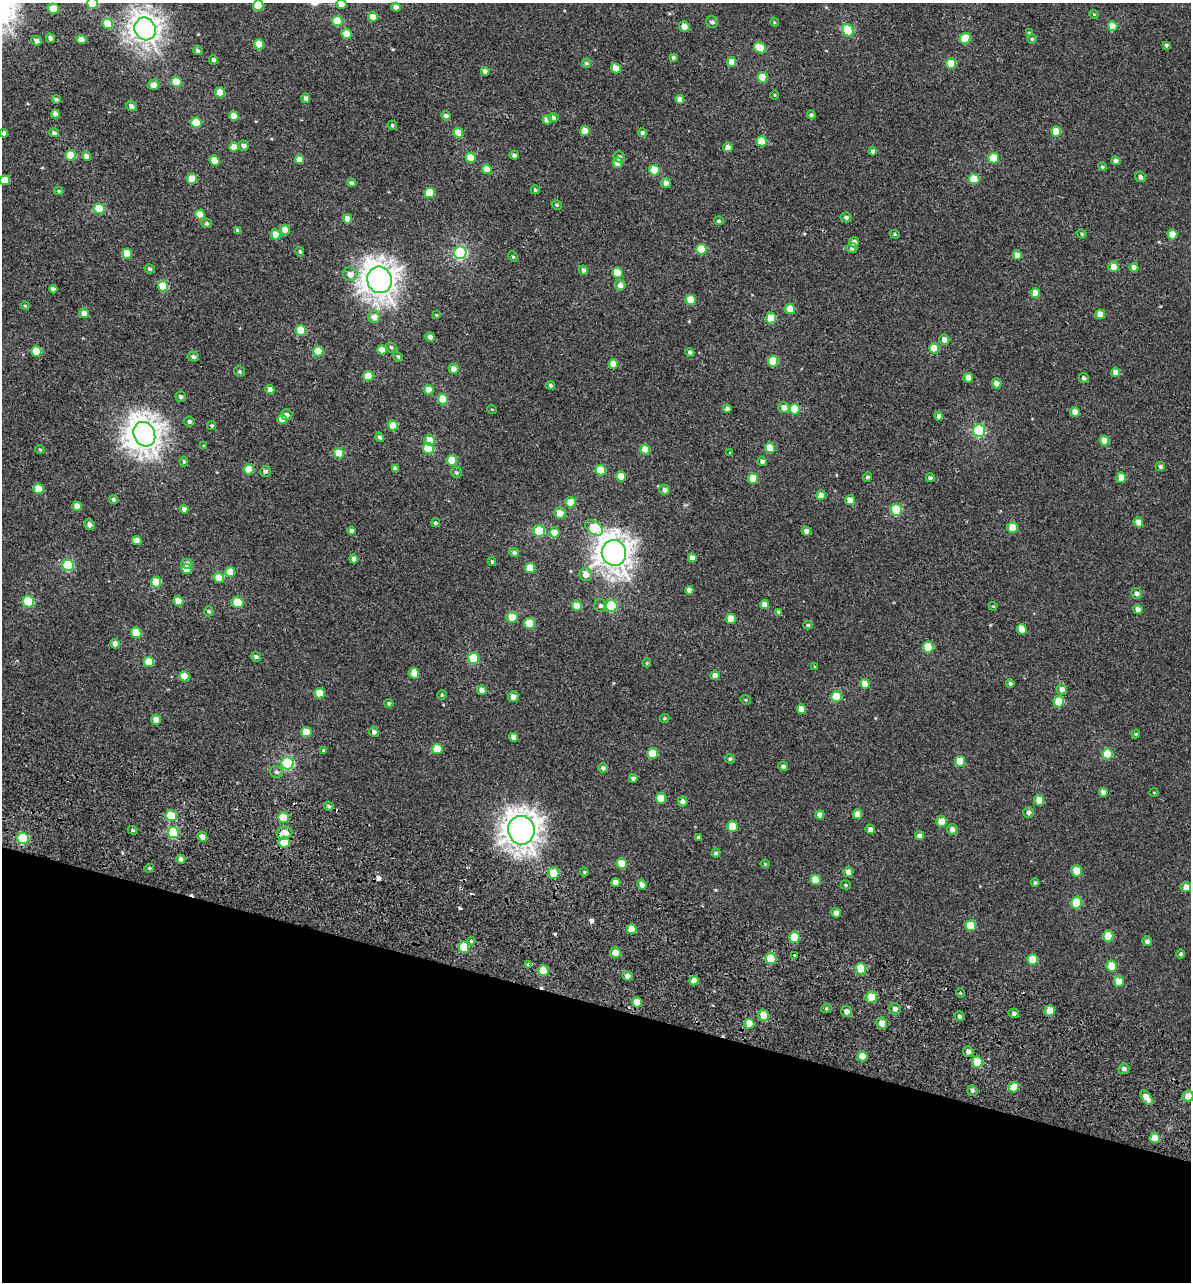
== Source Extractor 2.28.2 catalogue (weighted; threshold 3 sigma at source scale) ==
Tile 15 of 4 x 4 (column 3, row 4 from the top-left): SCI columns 2780-3968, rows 161-1440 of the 5614 x 5431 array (HDU 1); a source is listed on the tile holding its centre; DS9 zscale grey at full resolution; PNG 1193 x 1284 px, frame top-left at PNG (2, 3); each listed source drawn as its Kron ellipse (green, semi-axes under 4 px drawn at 4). Shown black and unused: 22% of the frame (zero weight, under 2 of 3 exposures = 11% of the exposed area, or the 3 px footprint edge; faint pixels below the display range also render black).
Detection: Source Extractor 2.28.2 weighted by HDU 2 'WHT'; one run over the whole footprint, this tile lists its part. Background -4.53e-05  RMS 0.0051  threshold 0.0228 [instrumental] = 3 sigma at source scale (4.5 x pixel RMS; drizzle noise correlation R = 1.50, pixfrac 1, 0.0396/0.0396 arcsec/px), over >= 5 px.
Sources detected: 368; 1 inside a brighter object's white glare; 10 cosmic-ray / hot-pixel residue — neither listed nor drawn; the other 357 listed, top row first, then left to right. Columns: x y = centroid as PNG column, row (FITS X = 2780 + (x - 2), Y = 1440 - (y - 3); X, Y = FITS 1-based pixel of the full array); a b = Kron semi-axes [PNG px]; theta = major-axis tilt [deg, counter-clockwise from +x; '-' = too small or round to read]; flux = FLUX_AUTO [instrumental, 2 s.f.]
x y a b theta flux
92 3 5 5 - 21
341 4 5 4 - 5
258 6 5 5 - 13
396 7 4 4 - 2.8
53 9 5 5 - 11
1094 14 4 4 - 0.48
373 17 5 4 - 5.3
337 21 5 5 - 12
712 22 6 5 - 1.5
774 22 4 3 - 0.43
107 24 5 5 - 14
684 26 5 5 - 3.6
1113 26 5 4 - 7.4
145 29 11 10 - 380
848 30 6 5 - 27
1029 33 4 4 - 0.57
347 34 5 5 - 7.7
50 38 5 4 - 1.8
965 38 6 5 - 15
1032 39 5 4 - 0.9
81 40 5 4 - 5.1
36 41 5 4 - 2.8
259 44 5 5 - 9.8
1166 45 4 3 - 0.88
760 48 6 5 - 15
198 50 5 4 - 1.5
673 57 4 4 - 0.97
214 60 4 4 - 1.2
732 62 5 4 - 5.2
586 63 5 4 - 1.1
951 63 5 5 - 11
616 68 5 4 - 5.4
485 71 4 4 - 2
762 77 5 5 - 12
176 82 5 5 - 14
154 85 5 5 - 3.6
220 92 5 5 - 9.9
774 95 5 3 - 0.42
306 98 5 4 - 2
56 99 4 3 - 1.1
680 99 4 4 - 3.4
131 106 6 4 -31 2
55 114 4 4 - 2.9
811 115 4 4 - 1.4
234 116 5 4 - 5.7
446 116 5 4 - 1.6
553 118 5 4 - 1.3
547 120 4 4 - 4.1
196 123 5 5 - 15
392 125 5 4 - 0.78
585 131 5 5 - 7.4
1056 132 5 5 - 12
4 133 4 4 - 1.6
54 133 5 4 - 1.4
458 133 5 5 - 10
642 133 4 4 - 1.6
762 141 5 5 - 12
243 146 5 5 - 2
234 147 5 4 - 5.8
728 147 5 4 - 3.5
873 151 4 4 - 1.8
71 155 5 5 - 12
514 155 4 4 - 1.4
87 156 5 4 - 3.1
619 157 6 5 - 1.2
471 158 5 5 - 11
994 158 5 5 - 13
300 159 4 4 - 5.4
215 161 5 5 - 7.6
1116 161 4 4 - 2.5
617 162 5 5 - 7
1102 167 4 4 - 0.94
487 169 5 4 - 7.5
654 170 5 5 - 14
1141 177 5 5 - 2.2
192 179 5 5 - 12
974 179 5 5 - 13
5 180 5 4 - 8.2
352 183 4 4 - 1.8
666 183 5 5 - 2.6
535 190 4 4 - 0.81
59 191 5 4 - 0.73
430 193 5 5 - 15
557 205 5 4 - 0.77
99 209 5 5 - 19
200 214 5 4 - 8.1
846 217 5 5 - 1.4
348 219 5 4 - 4.8
719 221 5 4 - 0.78
207 223 5 4 - 0.76
285 230 5 5 - 5.2
238 231 4 4 - 1.5
276 234 5 5 - 6.5
895 234 5 4 - 0.65
1082 234 5 4 - 0.8
1172 234 5 5 - 8
854 242 5 5 - 2.6
852 248 5 5 - 1.3
702 249 5 5 - 18
300 252 5 4 - 0.72
127 253 5 5 - 10
460 253 6 6 - 72
1017 255 5 4 - 3.6
513 256 5 4 - 0.67
1113 267 5 5 - 5.4
1134 267 4 4 - 3.5
150 269 5 4 - 1.1
583 270 5 4 - 1.6
617 273 5 5 - 11
350 274 7 7 - 3.5
379 280 13 12 - 530
620 285 5 5 - 2.7
163 286 5 5 - 15
53 289 4 4 - 1.9
1035 293 5 4 - 6.1
691 300 5 5 - 8.4
25 306 4 3 - 0.52
790 309 5 5 - 8.4
84 313 5 5 - 3.3
1100 314 5 4 - 5.5
436 315 4 4 - 0.43
374 317 6 6 - 4.1
771 318 5 5 - 13
301 330 5 5 - 15
430 337 5 4 - 2.4
944 339 5 5 - 3
391 347 5 5 - 0.97
934 348 5 5 - 12
382 350 4 4 - 5.7
36 351 5 5 - 12
318 351 5 5 - 12
690 352 4 4 - 1.3
193 357 6 5 - 1.3
398 357 5 4 - 0.73
773 361 5 5 - 12
613 364 5 4 - 5.4
454 369 5 5 - 3.5
240 371 5 5 - 0.91
1116 372 4 4 - 3.8
368 376 5 5 - 14
968 378 5 4 - 4.9
1084 378 5 4 - 1.3
997 383 5 4 - 3.1
551 385 4 4 - 1.1
270 389 4 4 - 3
429 390 5 5 - 6.1
181 397 5 5 - 1.3
443 399 5 5 - 12
784 408 5 5 - 3.1
492 409 5 3 - 0.36
727 409 4 4 - 1.7
795 409 5 5 - 17
1075 412 5 4 - 4.2
287 415 6 5 - 1.7
939 416 4 4 - 1.9
282 419 5 4 - 4.6
189 421 5 5 - 1.2
393 425 5 5 - 5.6
212 426 4 4 - 0.75
979 431 6 6 - 50
144 434 13 10 -63 490
380 437 5 4 - 1.1
430 440 5 5 - 6.2
1104 441 5 4 - 6
204 446 4 2 - 0.4
770 448 5 5 - 10
428 449 5 5 - 15
645 449 5 5 - 7.6
40 450 5 4 - 0.78
339 453 5 5 - 14
730 453 3 3 - 0.41
452 460 5 5 - 11
184 461 5 4 - 0.76
762 461 5 4 - 1.6
1160 466 5 4 - 1.2
249 469 5 5 - 12
395 469 4 4 - 2.3
601 470 5 5 - 14
265 471 5 5 - 1.6
456 473 6 5 - 0.95
621 476 5 5 - 5.8
867 477 5 4 - 0.89
930 478 4 4 - 1.1
1121 478 5 5 - 6.6
753 479 5 5 - 13
39 489 5 5 - 11
665 490 5 5 - 2.1
821 495 5 5 - 4.1
113 499 4 4 - 1.2
850 500 5 5 - 5
571 502 5 5 - 8.4
77 506 5 4 - 4.3
184 509 4 4 - 2.2
896 510 6 5 - 31
560 513 6 5 - 5.8
1138 522 5 4 - 4.1
436 523 4 4 - 0.91
89 525 5 5 - 1.8
594 528 10 6 -35 16
1013 528 5 5 - 10
351 531 4 4 - 1.5
539 531 5 5 - 28
806 531 4 4 - 2.4
555 533 5 5 - 7.4
137 541 5 4 - 5.6
514 553 5 4 - 1.1
614 553 13 12 - 520
692 558 4 4 - 3.1
354 559 4 4 - 2.3
492 562 4 3 - 0.68
187 564 6 5 - 2.2
68 565 6 5 - 41
530 568 5 5 - 12
187 569 5 5 - 8.4
230 572 5 5 - 8.5
586 574 6 6 - 4.3
219 578 5 5 - 6.3
156 582 5 5 - 14
689 590 4 4 - 2.3
1136 593 5 5 - 1.9
178 601 5 5 - 4.1
28 602 6 5 - 20
237 602 6 5 - 13
764 604 4 4 - 4
577 606 5 5 - 7.3
600 606 6 6 - 1.5
611 606 6 6 - 30
993 606 4 3 - 0.42
1138 610 4 4 - 3.7
209 611 5 5 - 0.85
779 612 4 3 - 1.4
512 617 5 5 - 8.2
731 619 5 5 - 7.6
529 623 5 5 - 14
808 625 5 4 - 0.71
1022 629 5 4 - 7
136 633 5 5 - 15
115 644 5 4 - 2.6
928 647 5 5 - 14
256 657 5 4 - 1.3
473 658 5 5 - 25
149 662 5 5 - 12
647 663 4 4 - 0.56
815 667 3 3 - 0.41
414 673 5 5 - 5.7
715 675 4 4 - 3.7
184 676 5 5 - 9.2
1010 683 4 4 - 1
865 684 5 4 - 6.8
1062 689 5 5 - 2.6
482 690 5 4 - 3.5
320 693 5 5 - 10
442 695 4 4 - 0.68
513 697 5 5 - 3.2
836 697 5 5 - 12
745 700 5 4 - 0.65
1059 702 5 5 - 15
389 703 4 4 - 1.1
801 709 5 4 - 4.2
664 718 5 4 - 0.62
156 719 5 5 - 4.5
306 732 5 5 - 8.4
374 732 5 4 - 1.8
1136 734 4 3 - 0.58
514 737 4 4 - 3.5
437 749 5 5 - 12
323 750 3 3 - 0.81
652 753 5 5 - 11
1107 754 5 5 - 14
730 759 5 4 - 0.96
960 761 5 5 - 11
287 763 6 6 - 58
783 766 5 4 - 1.5
603 768 5 5 - 1.6
276 772 6 5 - 1.2
633 778 4 4 - 1.5
1103 792 4 4 - 3.1
1154 793 4 3 - 0.33
661 798 5 5 - 6.9
1039 800 5 5 - 6.6
683 801 5 5 - 2
329 806 5 4 - 0.86
1029 812 5 5 - 1.7
857 814 5 5 - 4.3
820 815 4 4 - 3.4
171 816 6 5 - 13
283 818 5 5 - 14
942 821 5 5 - 6.5
733 826 5 5 - 11
870 829 5 4 - 2.6
952 829 5 5 - 2.5
133 830 5 4 - 0.74
521 830 14 13 - 540
173 832 5 5 - 25
284 833 8 6 14 6.4
919 836 4 4 - 2.3
202 837 5 4 - 3
698 837 4 4 - 0.8
23 838 6 5 - 32
284 842 6 5 - 9.5
716 853 4 4 - 1.2
181 859 5 4 - 1.9
622 864 5 5 - 10
765 864 4 4 - 0.46
149 868 5 4 - 0.69
1077 871 5 5 - 7
584 872 4 4 - 0.58
848 872 5 4 - 3.5
554 873 6 5 - 9
815 880 5 5 - 8.1
616 883 4 4 - 4.1
1035 883 4 4 - 0.95
642 885 5 4 - 2.7
846 885 5 4 - 0.67
1186 887 5 5 - 3.9
1076 903 6 5 - 13
836 913 5 4 - 3.2
971 926 5 5 - 12
632 929 5 5 - 7.3
1108 936 5 5 - 11
795 937 5 5 - 12
471 941 4 3 - 0.81
1147 941 5 5 - 1.9
464 947 6 5 - 18
615 953 5 5 - 5.3
1181 954 4 4 - 1
794 955 3 3 - 2.8
771 959 5 5 - 16
1033 960 5 5 - 10
529 964 4 3 - 3.9
1112 966 5 5 - 12
861 969 5 5 - 14
543 971 5 5 - 13
627 976 5 4 - 2.8
694 981 4 4 - 4.3
1119 981 5 5 - 6.5
960 993 5 3 - 0.42
871 997 6 5 - 9.1
637 1002 5 5 - 6.4
826 1009 5 3 - 0.57
895 1009 6 5 - 1.9
847 1011 5 5 - 2.8
1050 1011 5 5 - 6.4
1014 1013 5 4 - 1.4
763 1015 6 5 - 6.5
959 1016 5 5 - 1.1
882 1023 5 5 - 4.1
749 1024 5 5 - 9.6
968 1052 5 5 - 2.3
862 1056 5 5 - 9.4
977 1062 5 5 - 13
1124 1069 5 5 - 1.6
1014 1087 5 5 - 11
972 1091 5 5 - 1.3
1188 1096 5 5 - 5.9
1146 1097 9 4 -53 5.2
1155 1138 5 5 - 5.5
Overlapping masked pixels (flux is a lower limit): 7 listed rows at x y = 284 833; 284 842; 795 937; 529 964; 871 997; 763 1015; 1014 1087
Isophote crosses this tile's border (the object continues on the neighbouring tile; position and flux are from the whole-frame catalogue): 4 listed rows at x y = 92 3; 341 4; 258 6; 1188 1096